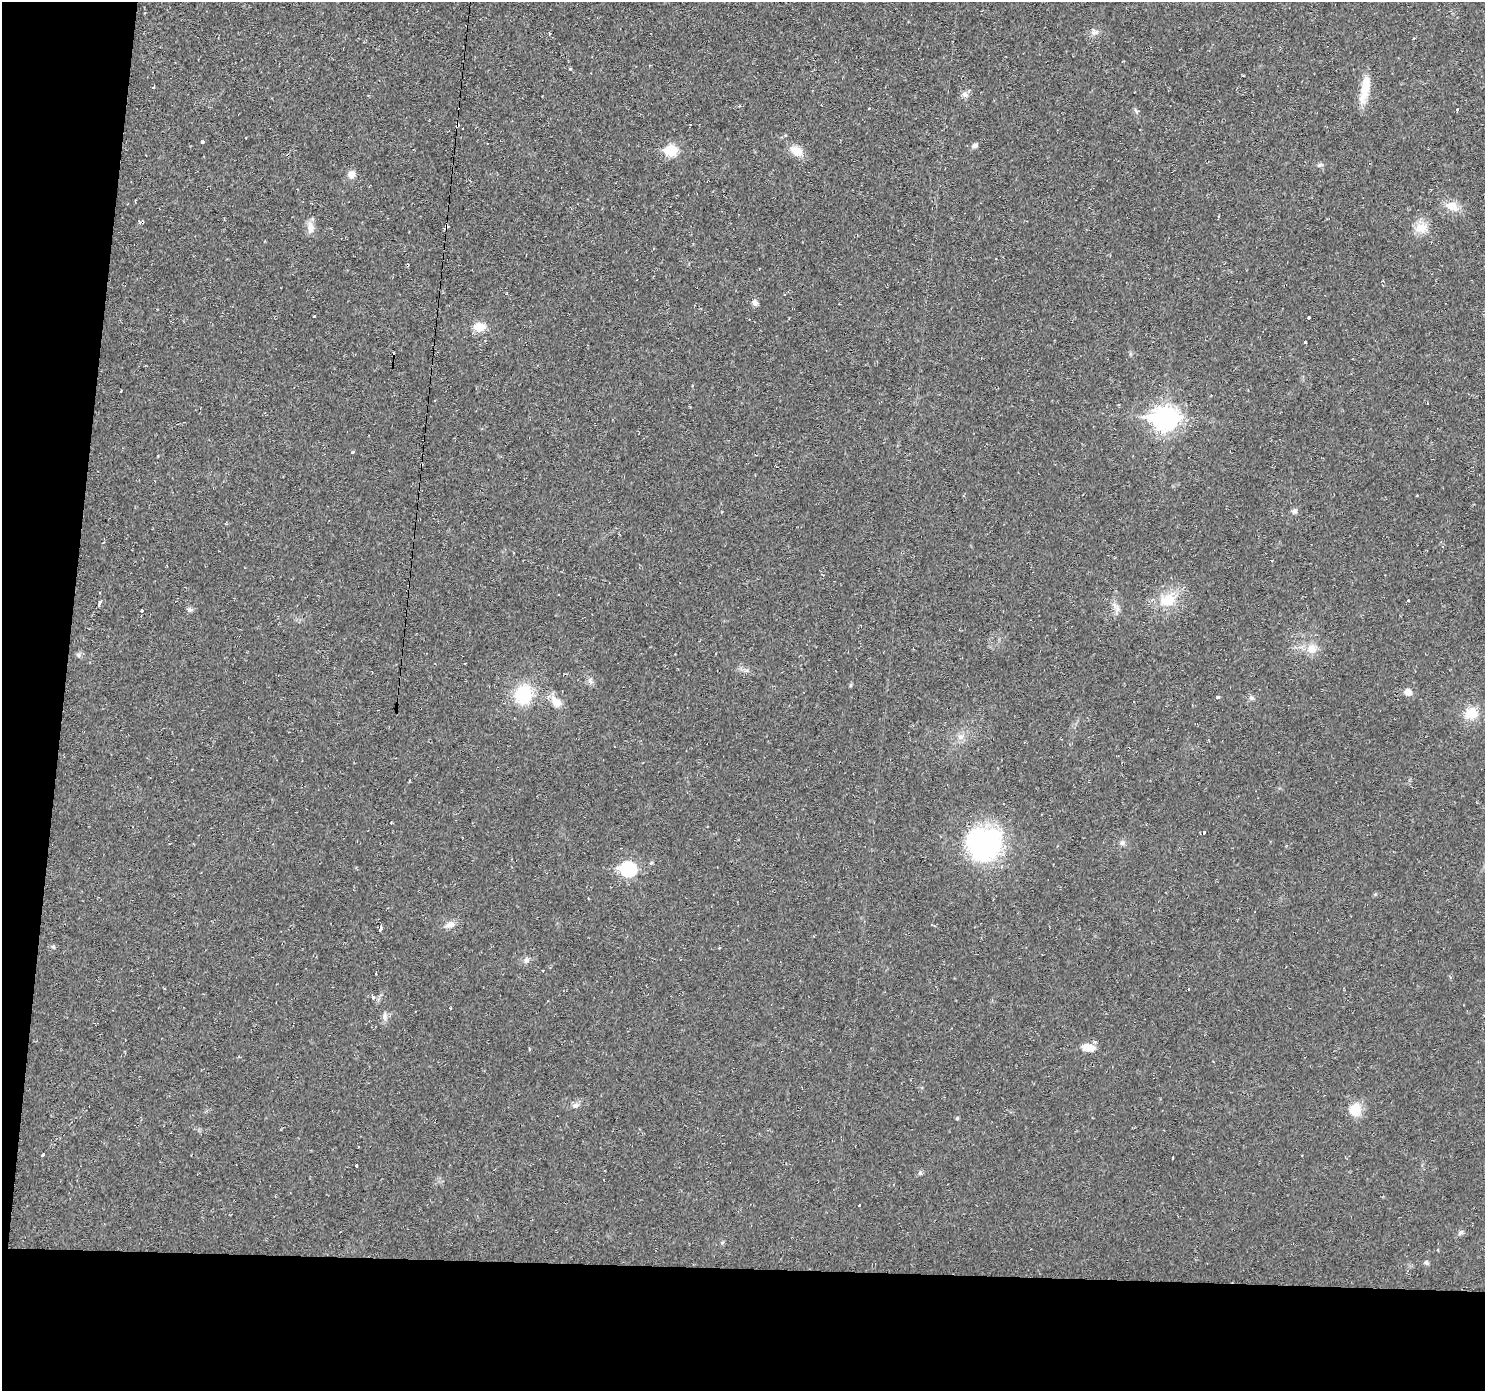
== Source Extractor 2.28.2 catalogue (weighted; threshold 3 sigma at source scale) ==
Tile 7 of 3 x 3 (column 1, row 3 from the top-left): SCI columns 1-1483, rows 103-1491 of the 4448 x 4473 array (HDU 1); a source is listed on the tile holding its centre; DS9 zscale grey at full resolution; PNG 1487 x 1393 px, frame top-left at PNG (2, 2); no overlay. Shown black and unused: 13% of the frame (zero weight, under 2 of 3 exposures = <1% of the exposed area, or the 3 px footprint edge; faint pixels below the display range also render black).
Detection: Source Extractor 2.28.2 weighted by HDU 2 'WHT'; one run over the whole footprint, this tile lists its part. Background 0.0201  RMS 0.006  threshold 0.0269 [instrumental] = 3 sigma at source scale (4.5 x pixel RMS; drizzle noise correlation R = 1.50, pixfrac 1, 0.05/0.05 arcsec/px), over >= 5 px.
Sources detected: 80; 10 cosmic-ray / hot-pixel residue — not listed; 2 inside a brighter listed object's ellipse — not listed separately; the other 68 listed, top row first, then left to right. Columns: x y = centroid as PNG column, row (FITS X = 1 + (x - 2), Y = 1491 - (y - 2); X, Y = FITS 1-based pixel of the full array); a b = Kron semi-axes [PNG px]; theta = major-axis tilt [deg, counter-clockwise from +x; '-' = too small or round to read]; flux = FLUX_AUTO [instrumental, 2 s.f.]
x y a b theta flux
1094 32 11 8 8 2.9
549 33 3 3 - 1.5
154 87 3 2 - 0.55
1365 89 34 9 79 13
965 95 11 7 -33 2.2
1457 110 3 3 - 2.2
1136 111 8 4 -53 1.1
457 125 4 3 - 9.3
203 142 4 3 - 3.8
975 145 8 6 23 1.7
671 151 6 6 - 39
797 151 14 10 -34 8.3
1320 165 7 5 22 1.3
351 174 9 9 - 4
1452 206 14 11 -34 7.4
310 228 17 9 -88 4.5
1421 228 16 14 0 8.2
759 268 3 2 - 0.45
755 303 8 7 - 2.1
314 316 2 2 - 0.36
1308 318 3 3 - 8.2
479 327 13 10 -5 8.2
1306 342 3 3 - 2.3
1165 418 11 9 -3 430
353 452 4 3 - 0.59
158 456 3 2 - 0.68
1294 511 7 7 - 1.9
1168 600 24 16 16 16
1408 601 3 3 - 3.1
99 603 4 3 - 16
190 609 8 6 -26 1.6
1117 609 12 6 88 3
142 610 3 3 - 2.9
1311 649 13 13 - 7
78 655 6 6 - 1.3
465 663 2 2 - 0.41
746 671 7 4 0 1.3
590 681 10 6 -64 2.2
1408 692 9 8 - 3.9
523 694 22 20 84 26
1217 697 3 3 - 3.2
1252 698 6 6 - 1.4
556 702 17 11 -53 7
1471 713 18 16 32 11
961 737 12 8 25 3.8
391 822 3 2 - 0.95
1204 832 3 3 - 2
1122 843 7 7 - 1.8
984 844 40 37 -1 86
628 869 8 7 - 78
450 925 13 9 13 4.1
380 929 4 3 - 9.3
53 947 7 4 -29 1
526 960 8 7 - 1.9
376 973 3 2 - 0.85
373 997 4 3 - 2.5
385 1016 13 4 -87 2
1088 1047 15 8 -7 7.2
576 1105 10 7 30 2.2
1355 1110 16 14 76 11
957 1118 5 4 - 0.8
43 1155 3 3 - 11
1173 1158 3 2 - 0.79
357 1165 3 3 - 4.5
920 1173 6 5 - 1
859 1205 3 3 - 1.2
1460 1232 8 6 39 1.5
1426 1263 7 5 -46 1.2
Overlapping masked pixels (flux is a lower limit): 1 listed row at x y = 457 125
Unlisted compact peaks at least as high as the median listed source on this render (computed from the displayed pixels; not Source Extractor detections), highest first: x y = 570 69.